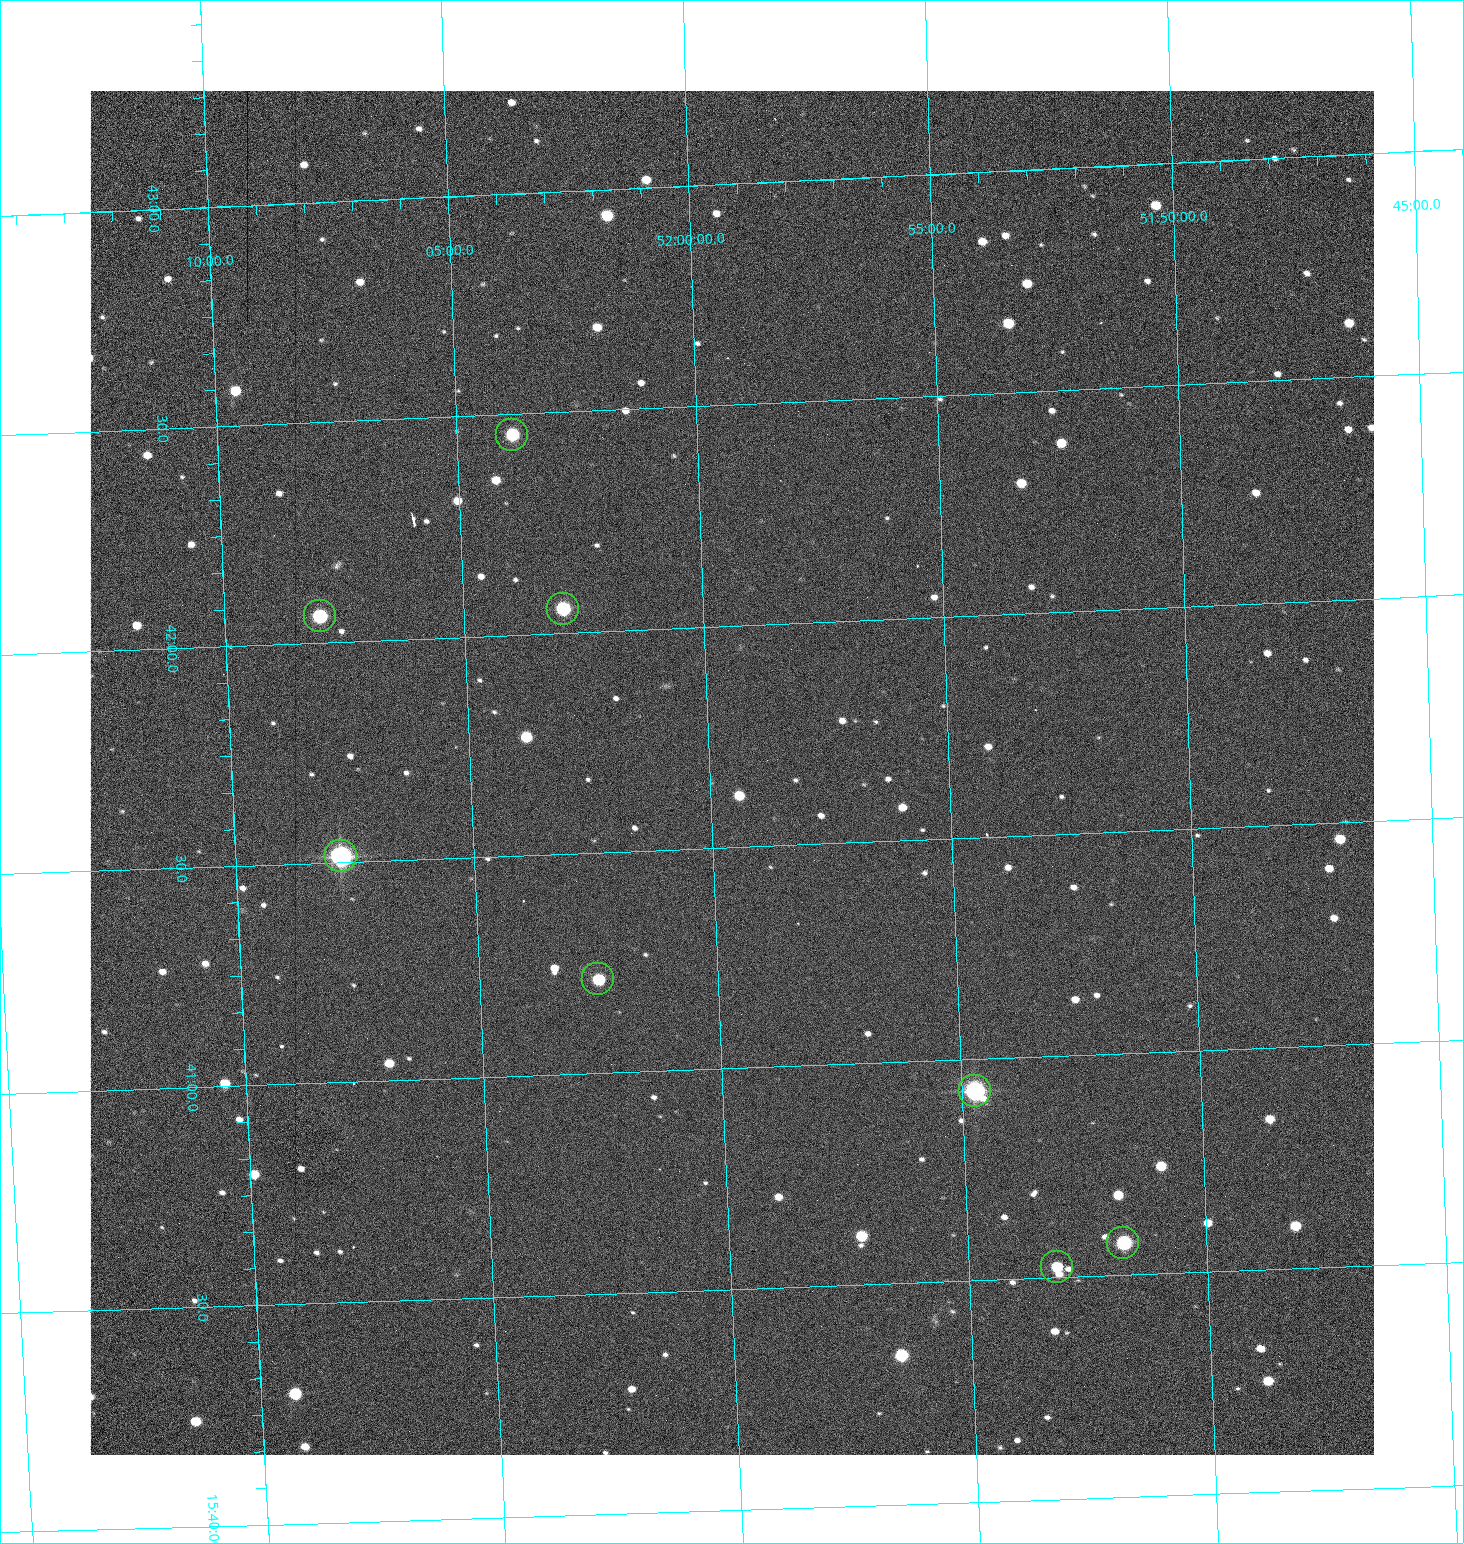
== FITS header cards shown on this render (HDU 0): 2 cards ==
NAXIS1  =                 1284 /fastest changing axis
NAXIS2  =                 1364 /next to fastest changing axis

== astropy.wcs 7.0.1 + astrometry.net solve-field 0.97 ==
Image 1284 x 1364 px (HDU 0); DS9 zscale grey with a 90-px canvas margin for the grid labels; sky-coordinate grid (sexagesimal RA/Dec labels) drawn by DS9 from the SOLVED WCS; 8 Tycho-2 reference stars matched to detected sources circled (green)
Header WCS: RA---TAN/DEC--TAN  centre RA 15:41:40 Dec +52:00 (235.42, +51.99 deg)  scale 1.26 arcsec/px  FOV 26.9' x 28.5'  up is +92 deg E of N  parity flipped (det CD > 0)
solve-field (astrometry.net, Tycho-2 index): VERIFIED the header's WCS against the Tycho-2 star catalogue (8 matches, 0 conflicts) and refined it, rather than solving blind
Solved WCS: RA---TAN-SIP/DEC--TAN-SIP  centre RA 15:41:40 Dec +52:00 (235.42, +51.99 deg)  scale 1.25 arcsec/px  FOV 26.8' x 28.5'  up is +92 deg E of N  parity flipped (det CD > 0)
The solver's refit moves the header's centre by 0.69 arcsec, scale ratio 0.998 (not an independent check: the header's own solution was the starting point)
Tycho-2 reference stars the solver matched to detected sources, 8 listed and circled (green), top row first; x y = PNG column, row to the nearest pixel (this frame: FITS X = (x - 91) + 1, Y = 1364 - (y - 91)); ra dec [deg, ICRS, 3 dp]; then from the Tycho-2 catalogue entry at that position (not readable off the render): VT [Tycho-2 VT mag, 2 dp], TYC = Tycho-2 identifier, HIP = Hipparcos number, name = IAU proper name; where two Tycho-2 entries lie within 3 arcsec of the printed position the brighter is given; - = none
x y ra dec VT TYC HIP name
513 435 235.614 +52.064 11.61 3489-1132-1 - -
564 609 235.514 +52.049 11.19 3489-1407-1 - -
321 616 235.515 +52.133 11.12 3489-1380-1 - -
342 856 235.378 +52.130 9.31 3489-1322-1 76850 -
599 979 235.303 +52.042 11.52 3489-958-1 - -
976 1091 235.232 +51.912 9.59 3489-824-1 - -
1124 1243 235.143 +51.862 10.97 3489-1016-1 - -
1058 1267 235.131 +51.886 12.29 3489-908-1 - -